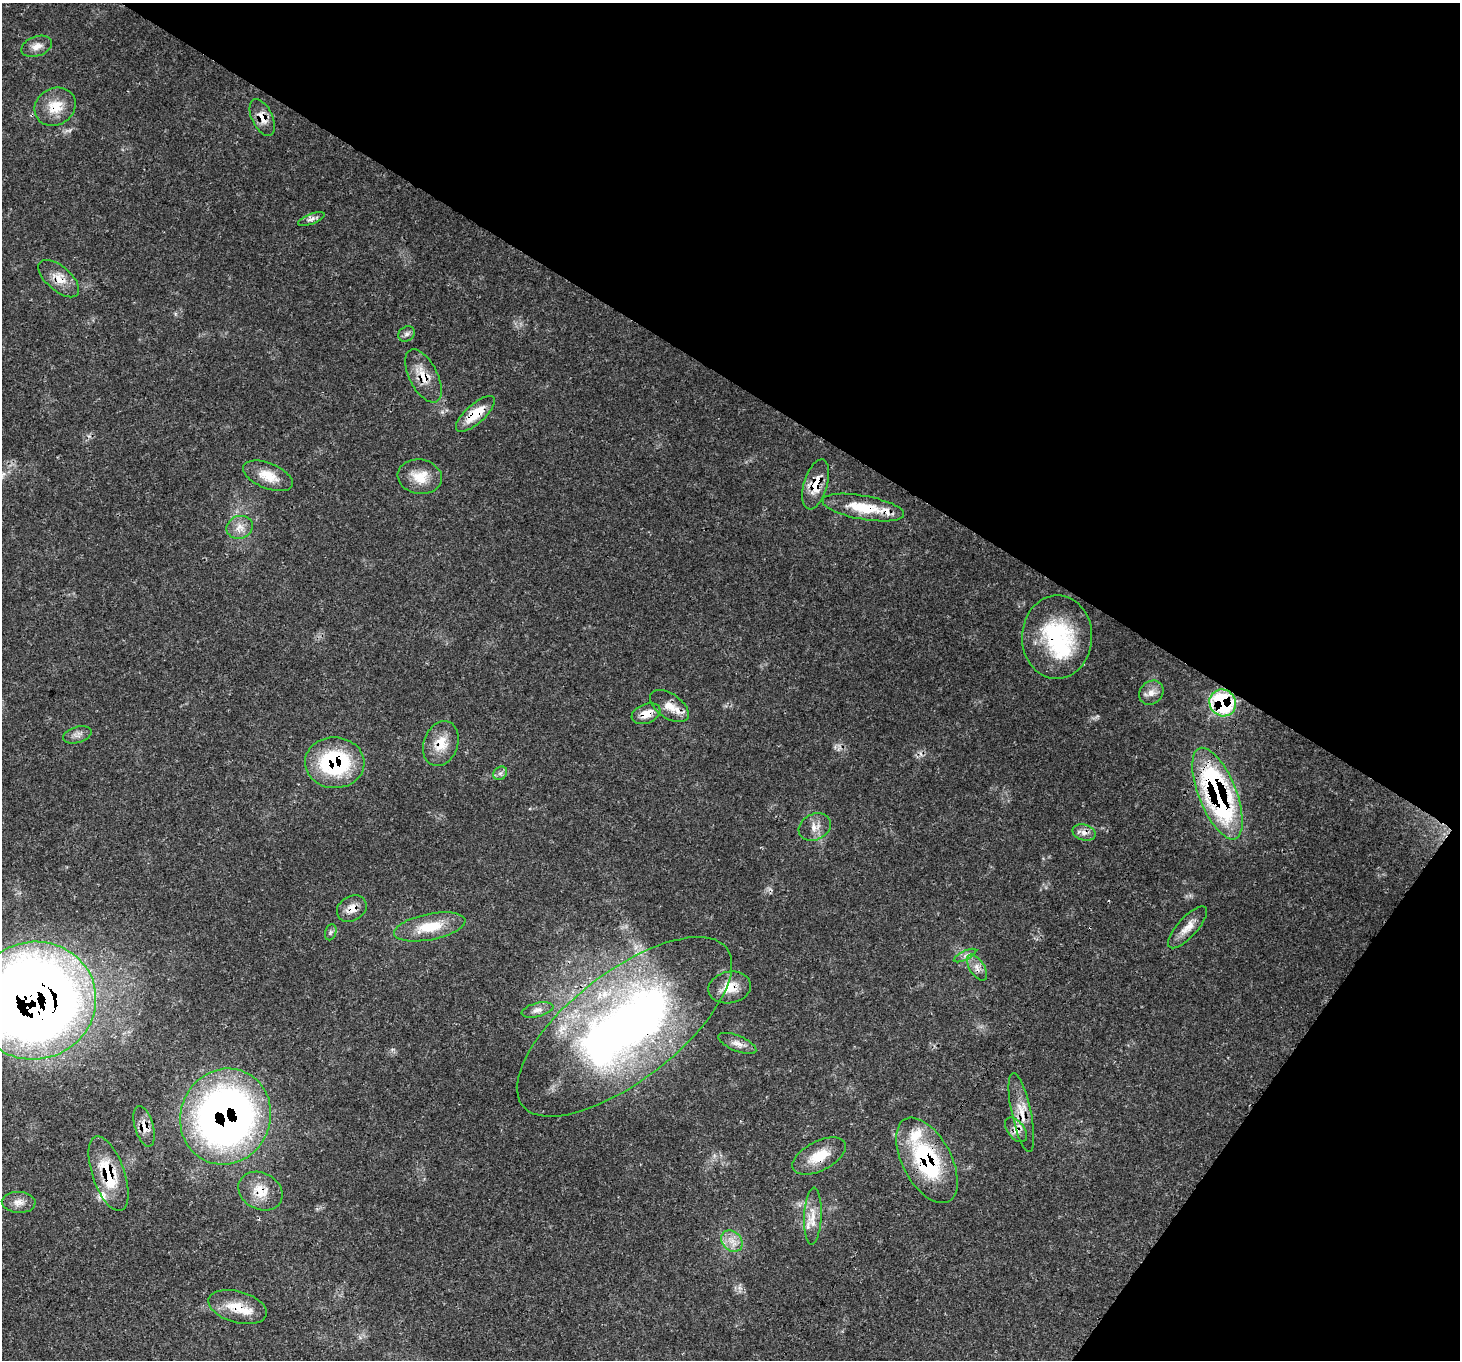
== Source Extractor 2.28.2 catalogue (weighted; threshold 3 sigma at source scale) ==
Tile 8 of 4 x 4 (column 4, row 2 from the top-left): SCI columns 4446-5903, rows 3063-4420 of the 5971 x 6062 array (HDU 1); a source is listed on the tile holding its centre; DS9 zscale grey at full resolution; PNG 1462 x 1362 px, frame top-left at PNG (2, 3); each listed source drawn as its Kron ellipse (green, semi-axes under 4 px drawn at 4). Shown black and unused: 33% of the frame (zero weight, under 3 of 4 exposures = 7% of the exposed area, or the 3 px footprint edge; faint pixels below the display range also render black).
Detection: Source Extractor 2.28.2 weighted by HDU 2 'WHT'; one run over the whole footprint, this tile lists its part. Background 0.0597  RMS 0.0031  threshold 0.0139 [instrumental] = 3 sigma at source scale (4.5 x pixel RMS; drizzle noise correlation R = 1.50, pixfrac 1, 0.0396/0.0396 arcsec/px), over >= 5 px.
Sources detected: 58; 2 cosmic-ray / hot-pixel residue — neither listed nor drawn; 8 inside a brighter listed object's ellipse — not listed separately; the other 48 listed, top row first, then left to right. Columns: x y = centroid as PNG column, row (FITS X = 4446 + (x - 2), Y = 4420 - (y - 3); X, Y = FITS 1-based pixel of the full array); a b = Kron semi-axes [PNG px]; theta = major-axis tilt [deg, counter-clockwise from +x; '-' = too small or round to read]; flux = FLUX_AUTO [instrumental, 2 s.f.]
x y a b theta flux
37 46 16 10 20 2.5
55 107 21 18 32 6.9
262 118 19 10 -64 4
311 219 14 5 22 1.3
59 279 25 12 -41 4.9
407 334 9 7 33 1
423 376 29 14 -63 6.6
475 414 24 9 42 8.3
268 476 26 12 -22 6
420 477 22 17 -9 6.4
816 484 26 11 73 6.6
863 507 41 12 -10 11
240 527 13 11 20 3
1057 637 42 35 89 31
1151 693 13 11 46 2.6
1223 703 14 13 - 33
669 706 22 12 -34 4
646 714 15 9 22 3.8
77 735 14 8 16 1.7
441 744 23 17 69 6.8
335 763 30 25 -2 34
500 773 7 6 - 0.89
1217 794 49 19 -68 78
815 827 17 13 27 3.3
1084 832 12 8 -15 1.9
352 909 15 12 31 3.5
430 927 36 13 11 10
1187 927 27 10 48 3.9
331 932 8 5 73 0.79
965 956 12 4 26 1.2
977 968 15 7 -59 2.3
730 987 21 16 10 6.4
34 1001 62 58 12 560
537 1010 16 7 13 2
624 1027 129 54 38 210
737 1043 20 7 -23 2.3
1021 1113 40 10 -78 6
226 1117 48 45 67 180
144 1126 21 9 -74 3.6
1016 1130 14 8 -52 2.4
819 1156 29 14 27 7.8
927 1160 47 24 -62 34
108 1173 39 16 -71 15
260 1191 23 18 -29 6.9
19 1202 17 10 -3 2.7
813 1216 28 8 88 4.1
732 1241 12 9 -44 3
238 1307 30 15 -15 7.9
Overlapping masked pixels (flux is a lower limit): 27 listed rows (the first 20) at x y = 55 107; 262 118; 59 279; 423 376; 475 414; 816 484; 863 507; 1057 637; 1223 703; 646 714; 441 744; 335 763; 1217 794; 1084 832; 352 909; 730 987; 34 1001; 624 1027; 1021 1113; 226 1117
Isophote crosses this tile's border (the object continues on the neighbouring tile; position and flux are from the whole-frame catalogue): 1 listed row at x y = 34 1001